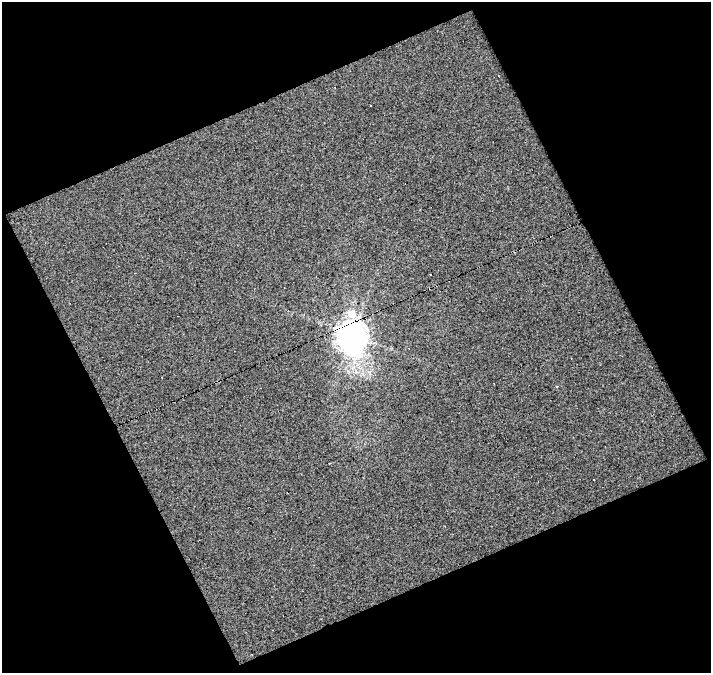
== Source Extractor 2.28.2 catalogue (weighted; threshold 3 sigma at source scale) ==
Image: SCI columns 1-709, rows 12-682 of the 709 x 695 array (HDU 1 of 3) = the unmasked area's bounding box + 8 px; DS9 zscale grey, full resolution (1 PNG px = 1 image px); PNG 713 x 675 px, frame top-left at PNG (2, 2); no overlay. Shown black and unused: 46% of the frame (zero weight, under 4 of 8 exposures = <1% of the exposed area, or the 3 px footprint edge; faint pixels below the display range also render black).
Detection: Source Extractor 2.28.2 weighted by HDU 2 'WHT'. Background -0.00303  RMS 0.0051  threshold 0.021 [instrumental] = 3 sigma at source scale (4.09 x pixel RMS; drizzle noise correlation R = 1.36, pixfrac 0.8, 0.0396/0.0396 arcsec/px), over >= 5 px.
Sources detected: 4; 2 cosmic-ray / hot-pixel residue — not listed; the other 2 listed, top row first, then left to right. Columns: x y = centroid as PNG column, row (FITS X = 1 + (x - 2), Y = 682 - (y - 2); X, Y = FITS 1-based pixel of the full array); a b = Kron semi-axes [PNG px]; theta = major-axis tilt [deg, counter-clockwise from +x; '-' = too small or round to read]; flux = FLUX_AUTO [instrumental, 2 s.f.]
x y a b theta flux
352 315 19 15 -47 9.6
352 335 12 9 -88 640
Overlapping masked pixels (flux is a lower limit): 2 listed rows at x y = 352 315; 352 335